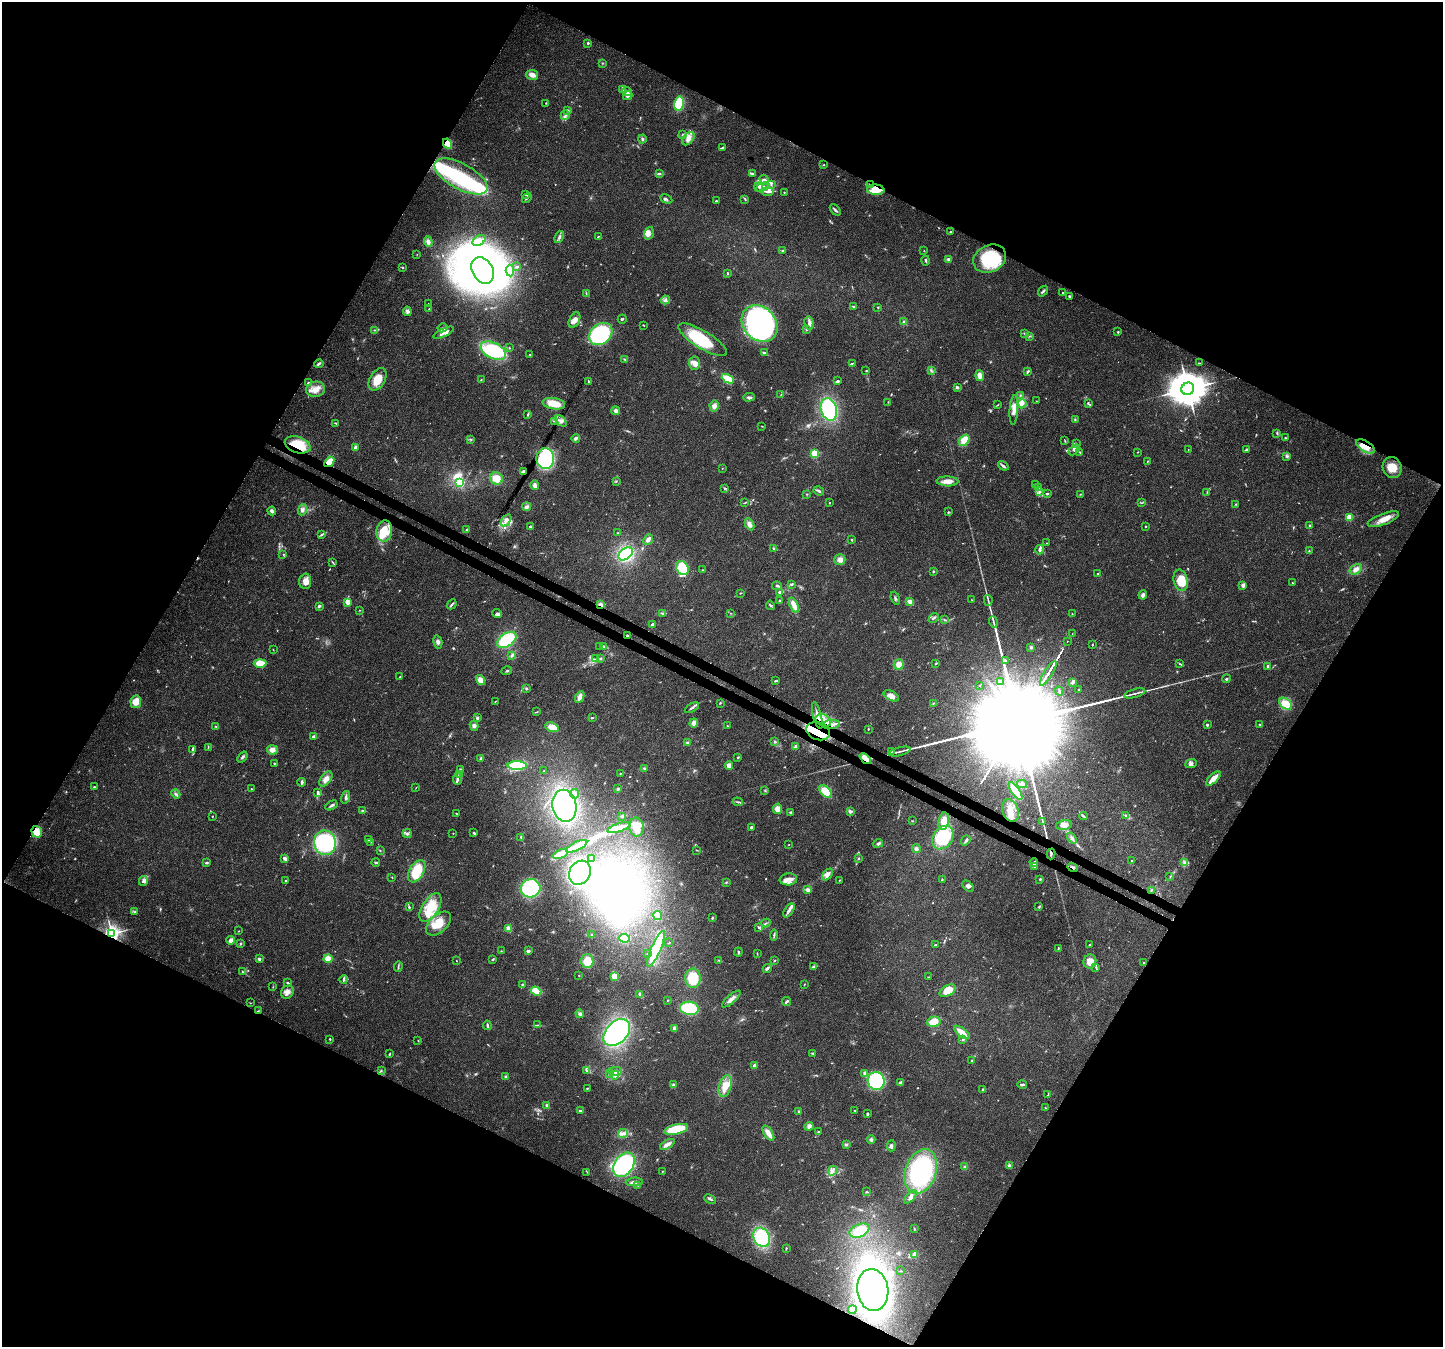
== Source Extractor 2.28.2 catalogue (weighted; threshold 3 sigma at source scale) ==
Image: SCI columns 39-5801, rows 314-5692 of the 5832 x 5940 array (HDU 1 of 3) = the unmasked area's bounding box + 8 px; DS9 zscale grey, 4 x 4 block average (1 PNG px = mean of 4 x 4 image px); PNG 1445 x 1349 px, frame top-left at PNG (2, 2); each listed source drawn as its Kron ellipse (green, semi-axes under 4 px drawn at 4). Shown black and unused: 47% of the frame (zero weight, under 3 of 4 exposures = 5% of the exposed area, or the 3 px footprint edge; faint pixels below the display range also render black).
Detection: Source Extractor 2.28.2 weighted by HDU 2 'WHT'. Background 0.03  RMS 0.0033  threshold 0.015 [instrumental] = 3 sigma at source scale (4.5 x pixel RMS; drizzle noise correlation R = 1.50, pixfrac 1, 0.0396/0.0396 arcsec/px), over >= 5 px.
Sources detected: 722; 8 too faint to see at this stretch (4 x 4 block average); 14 inside a brighter object's white glare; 3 cosmic-ray / hot-pixel residue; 1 long thin detection or spike segment (spike, bleed or trail) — neither listed nor drawn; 22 coinciding with a brighter row at this scale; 81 inside a brighter listed object's ellipse — not listed separately; of the other 593, all 500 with FLUX_AUTO >= 0.793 (the completeness limit of this list) listed and drawn (93 fainter detections not listed), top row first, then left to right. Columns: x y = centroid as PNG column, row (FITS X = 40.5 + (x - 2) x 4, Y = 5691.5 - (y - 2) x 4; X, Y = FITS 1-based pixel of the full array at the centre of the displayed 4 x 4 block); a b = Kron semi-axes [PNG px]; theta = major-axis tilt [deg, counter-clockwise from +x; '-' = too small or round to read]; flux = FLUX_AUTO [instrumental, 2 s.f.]
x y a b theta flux
588 43 2 2 - 2.9
602 63 2 2 - 1.3
532 75 6 5 - 11
623 89 3 2 - 1.5
627 91 5 2 - 4.1
628 96 5 4 - 5.8
546 103 2 2 - 1.2
679 104 7 5 79 82
567 110 3 3 - 2.9
565 115 5 3 - 5.5
682 135 2 2 - 1.6
642 139 4 3 - 3.3
688 139 7 5 50 12
447 144 5 4 - 22
722 148 4 2 - 3.8
824 165 2 2 - 1.8
752 173 3 2 - 2.2
659 174 4 2 - 2.8
461 176 29 12 -29 150
764 180 5 3 - 5.4
771 184 3 2 - 2.1
870 185 2 2 - 4.5
759 187 4 2 - 3.9
762 187 7 2 22 3.5
876 190 9 5 -7 47
767 192 6 2 -4 5.7
784 192 2 2 - 1.3
526 195 3 2 - 1.3
527 198 5 2 - 3.2
666 199 6 2 -28 3.1
745 199 3 2 - 1.9
716 201 3 2 - 1.8
835 210 6 2 -47 3.9
950 232 3 2 - 1.8
649 233 6 4 73 8.5
559 237 6 3 70 5
598 237 3 2 - 1.6
479 240 7 4 33 12
428 242 5 4 - 8.4
782 250 3 2 - 1.3
924 251 2 2 - 0.89
417 254 2 2 - 0.79
948 259 4 3 - 3.3
990 259 17 13 25 140
926 260 5 2 - 3.2
402 267 4 2 - 1.6
517 267 3 2 - 2.1
483 270 14 10 -60 1100
510 270 6 4 -85 7.8
727 273 3 2 - 2.1
1043 291 6 2 54 3.3
1063 293 3 2 - 2.1
586 294 2 2 - 0.84
1070 296 3 2 - 3.1
665 300 4 4 - 5
428 303 2 2 - 0.9
853 306 3 2 - 1.7
878 307 2 2 - 1.5
429 309 3 2 - 1.3
407 311 4 4 - 5.6
622 319 5 2 - 2.3
574 320 8 5 63 12
904 322 3 2 - 2.3
809 323 7 4 -81 7.7
760 324 20 16 -47 570
644 325 3 2 - 1.1
442 328 5 2 - 3.4
807 329 3 3 - 2.9
374 330 2 2 - 1.2
1118 332 2 2 - 2.7
444 333 11 3 25 9.6
1024 333 3 2 - 1.9
601 334 13 10 41 210
1030 336 3 2 - 1.5
703 340 28 8 -31 110
509 348 2 2 - 1.4
493 351 13 8 -26 150
764 352 4 2 - 3.9
530 354 2 2 - 0.93
625 359 4 2 - 1.9
694 363 6 5 - 12
852 363 3 2 - 2.2
1199 363 3 2 - 1.3
319 364 5 2 - 3.3
931 370 3 2 - 2.1
866 371 2 2 - 2.3
1027 372 4 2 - 3.2
980 376 5 3 - 17
378 379 12 7 59 37
481 379 2 2 - 0.9
728 379 6 4 -25 63
588 381 4 2 - 1.7
838 381 3 2 - 3.2
308 383 2 2 - 3.3
957 387 3 3 - 3.9
316 389 9 7 11 19
1188 389 6 6 - 6700
781 394 4 2 - 1.1
1021 395 2 2 - 1
749 397 6 3 2 4.6
1036 401 2 2 - 0.79
888 402 3 2 - 0.98
554 404 11 5 -9 35
1022 404 4 3 - 5.5
1088 404 2 2 - 1.4
997 405 4 2 - 1.5
714 406 5 4 - 8.5
829 409 11 8 -73 180
1014 410 15 4 86 17
616 411 4 4 - 6.3
528 414 4 2 - 2.1
1075 419 3 2 - 1.7
554 421 4 2 - 1.9
561 421 7 4 -45 7.3
336 423 3 2 - 1.8
762 426 2 2 - 1.1
1277 434 3 2 - 1.8
576 438 4 3 - 6.2
1285 438 2 2 - 1.7
471 440 3 2 - 1.8
964 440 6 4 56 27
1065 441 3 2 - 1.3
1076 443 4 2 - 2.2
298 445 13 8 -18 56
355 447 4 3 - 4.6
1366 447 11 5 -34 23
1074 450 6 3 46 4.8
1188 450 2 2 - 0.95
1247 450 4 3 - 4.2
1138 452 3 2 - 0.87
815 453 2 2 - 170
1080 453 3 2 - 1.4
1287 457 3 2 - 2
545 458 10 9 - 160
1147 461 2 2 - 1.5
329 462 6 3 50 28
1003 466 6 3 -35 5.4
1392 467 10 9 - 31
722 468 2 2 - 0.99
523 472 3 2 - 6.5
496 478 6 6 - 26
616 481 2 2 - 0.8
947 481 11 5 -1 16
460 483 2 2 - 140
1035 484 2 2 - 0.88
535 485 5 4 - 6.9
1038 487 3 2 - 1.6
725 488 3 3 - 2.3
819 491 5 2 - 4.5
1039 492 3 2 - 2.1
1207 492 2 2 - 0.9
807 494 2 2 - 1.3
1047 494 3 2 - 2
1080 494 2 2 - 1.1
745 503 3 2 - 1.2
829 503 2 2 - 1.2
1141 503 3 2 - 1.7
1236 504 3 2 - 1.7
527 507 4 2 - 8
302 510 6 3 69 7
272 511 4 4 - 4.5
949 512 3 2 - 1.8
1349 517 2 2 - 110
1383 519 16 5 20 23
506 520 6 4 55 8.5
749 524 6 4 -62 10
1310 525 2 2 - 3.3
1146 526 2 2 - 2.1
531 527 3 2 - 3.6
467 529 3 2 - 2.2
384 531 10 8 80 28
618 533 2 2 - 2.5
321 535 4 2 - 3.3
648 539 6 3 48 6.9
851 540 2 2 - 2
1047 543 2 2 - 1.2
774 548 3 2 - 1.7
1039 550 5 3 - 5.2
1309 551 3 2 - 1.3
283 554 3 2 - 0.91
626 554 8 5 40 130
840 559 5 5 - 9.6
333 562 3 2 - 1.6
682 568 7 6 - 69
1356 569 7 4 34 11
703 570 3 2 - 1.3
933 571 2 2 - 6.5
1098 573 2 2 - 2.5
1181 580 11 7 -77 40
305 581 8 6 87 13
1292 583 3 2 - 1.6
792 584 3 2 - 2
1243 585 2 2 - 13
777 586 5 2 - 3
780 592 2 2 - 6.6
740 593 2 2 - 1.8
1143 595 4 4 - 6
895 598 6 2 -71 3.5
972 600 2 2 - 1.3
988 600 5 2 - 2.8
779 601 3 2 - 2.1
347 602 4 2 - 23
910 602 2 2 - 21
452 604 5 2 - 3.4
601 605 2 2 - 54
770 605 5 2 - 2.5
794 605 8 3 -65 19
319 606 3 2 - 4.2
359 610 2 2 - 1
730 613 2 2 - 0.83
497 614 5 3 - 5
663 614 3 2 - 2.3
1072 614 2 2 - 1.2
934 618 6 2 44 3.3
945 620 3 2 - 1.7
993 622 5 2 - 3.2
652 625 3 3 - 5
1072 634 2 2 - 0.99
628 636 2 2 - 18
507 640 11 6 33 110
1067 641 2 2 - 1.3
438 642 7 3 -77 5.7
1092 645 2 2 - 1.4
600 646 2 2 - 1.7
604 646 4 3 - 4
1031 648 3 3 - 2.9
273 649 2 2 - 1
512 655 4 3 - 3.4
595 658 3 2 - 2.7
601 658 3 2 - 1.4
1005 661 2 2 - 1.2
260 663 6 4 0 26
899 664 5 5 - 16
936 664 3 2 - 1.6
1180 664 2 2 - 1.1
1268 666 2 2 - 4.3
507 671 5 2 - 2.3
1048 673 14 2 58 13000
400 677 2 2 - 1.6
1226 679 4 2 - 2.6
480 680 5 4 - 16
775 681 4 2 - 1.8
1001 682 3 2 - 1.5
1073 683 4 2 - 3.1
980 685 2 2 - 1.1
526 689 2 2 - 9.2
1078 690 3 2 - 1.3
1059 691 4 2 - 2.3
1135 693 11 2 15 6.7
891 696 8 4 -29 15
580 697 6 3 64 11
495 701 4 2 - 0.85
136 702 6 5 - 25
720 703 3 2 - 1.5
933 703 3 2 - 1.6
1286 704 7 5 -38 32
692 708 8 2 30 4.6
537 712 3 2 - 1.4
817 715 13 2 -75 10
477 718 3 3 - 3.2
592 718 2 2 - 2
823 720 8 6 -26 20
694 723 4 4 - 9.6
1260 724 3 2 - 1.2
831 725 9 2 4 8
1207 725 3 2 - 2.6
216 726 3 2 - 1.7
474 726 5 4 - 6.1
727 726 2 2 - 0.91
552 727 7 4 -20 24
868 729 2 2 - 1.4
818 731 12 8 -20 41
313 737 3 3 - 4.1
775 741 3 2 - 2.2
687 743 3 2 - 2.8
208 747 3 2 - 1.1
796 747 4 3 - 4.2
192 750 3 2 - 2.1
272 750 5 4 - 11
891 752 2 2 - 1.8
899 752 11 2 14 6.8
242 757 6 2 52 4.1
738 757 3 2 - 2
481 758 4 2 - 2.5
865 759 6 3 -44 20
1191 763 6 3 24 5
275 764 3 2 - 1.4
729 765 4 4 - 10
517 766 9 4 -1 140
644 768 2 2 - 0.98
460 770 3 3 - 2.9
544 770 2 2 - 0.83
620 773 3 2 - 1.7
459 775 3 3 - 3.3
326 779 9 5 54 11
457 779 6 2 86 4.2
1213 779 9 3 45 26
302 782 4 3 - 4.2
1022 784 5 4 - 7.3
94 787 2 2 - 3.2
416 788 3 2 - 1.1
251 789 2 2 - 0.82
618 789 3 2 - 2
765 791 2 2 - 0.85
826 791 8 4 -45 42
1016 791 10 4 -56 58
318 793 4 3 - 3.3
176 794 5 2 - 3.2
575 794 5 4 - 6.3
345 797 6 2 76 5.3
738 802 5 2 - 3
331 805 6 2 29 4.3
564 806 16 12 -79 380
777 809 5 4 - 13
363 811 3 2 - 1.5
1011 811 12 8 -72 23
790 812 3 2 - 1.9
850 812 3 3 - 5.4
457 814 3 2 - 1.1
1125 815 4 2 - 2.3
212 816 2 2 - 1.3
622 816 3 2 - 2.2
1084 816 4 2 - 2.5
912 821 2 2 - 0.94
944 821 9 5 79 27
1043 822 2 2 - 0.88
1064 825 8 5 12 13
619 827 12 3 18 28
636 827 9 7 -85 47
751 827 2 2 - 4.6
37 832 6 5 - 25
407 833 4 3 - 5.6
453 833 2 2 - 0.88
474 833 3 2 - 2.2
521 837 2 2 - 2
943 838 13 9 53 140
1072 838 6 3 -50 6.7
369 840 3 2 - 1.2
966 840 5 2 - 5.3
371 842 2 2 - 1.1
325 843 12 11 - 190
878 843 5 2 - 3.5
788 845 2 2 - 0.96
577 846 11 3 26 31
916 849 4 3 - 3.8
697 850 2 2 - 0.99
380 851 2 2 - 1.3
560 854 8 3 27 24
1051 854 5 2 - 2.8
591 858 2 2 - 2.7
858 858 3 2 - 1.5
285 859 3 2 - 12
1131 861 3 2 - 1.7
1034 862 4 3 - 6
1184 862 4 2 - 3.7
206 863 3 2 - 2.3
376 863 4 2 - 2.5
1035 866 4 3 - 6.2
1072 867 5 2 - 2.8
417 871 12 7 59 62
580 873 12 10 60 380
827 875 7 4 48 9.7
392 877 2 2 - 1.1
1170 877 2 2 - 1
788 879 8 6 5 15
942 879 3 2 - 1.2
1040 879 2 2 - 2.8
839 880 2 2 - 0.97
143 881 5 4 - 7.4
286 881 2 2 - 4.3
726 882 2 2 - 1.5
968 886 7 4 -44 5.9
531 888 10 9 - 150
808 890 4 3 - 7.1
1151 890 2 2 - 2.2
409 907 4 2 - 2.7
430 907 16 8 58 42
1039 907 3 2 - 2.1
789 910 8 3 57 7.6
135 912 2 2 - 1.5
658 915 4 3 - 23
712 918 3 2 - 2.4
766 923 5 2 - 2.2
438 924 15 9 43 49
509 928 2 2 - 80
759 928 2 2 - 3.1
238 931 3 2 - 0.99
112 933 3 2 - 1100
592 935 4 2 - 1.7
774 935 5 2 - 3.2
624 938 5 4 - 46
231 940 4 3 - 14
669 943 3 2 - 1.4
241 944 3 2 - 3
935 945 3 2 - 1.2
1090 945 3 2 - 2
1058 948 3 2 - 1.3
656 949 19 4 67 110
501 951 2 2 - 0.98
528 951 4 2 - 4.2
738 952 4 2 - 2.1
648 953 3 2 - 1.6
757 954 2 2 - 1
259 959 2 2 - 18
328 959 4 3 - 29
492 959 4 2 - 2.1
719 960 2 2 - 1.4
456 961 2 2 - 0.83
587 961 7 6 - 29
774 961 2 2 - 1.6
1090 961 7 6 - 19
1144 963 3 2 - 1.6
814 966 3 3 - 3.7
398 967 5 2 - 2.3
1096 967 3 2 - 2.1
767 968 5 2 - 5.5
243 972 3 2 - 2.1
579 975 2 2 - 0.95
615 976 3 3 - 34
928 977 2 2 - 1
693 978 9 8 - 52
344 979 4 2 - 4.8
287 982 3 2 - 1.9
523 985 2 2 - 2.7
804 985 2 2 - 1
273 987 2 2 - 1
536 991 5 4 - 32
948 991 9 5 28 25
287 992 7 6 - 11
640 995 4 3 - 3.4
731 999 12 3 41 10
668 1000 2 2 - 1.3
787 1002 5 2 - 3.5
250 1003 3 2 - 0.91
689 1008 9 6 -6 100
258 1011 2 2 - 1.5
580 1014 4 4 - 4.8
934 1022 7 5 14 34
487 1025 4 2 - 3.4
538 1025 3 2 - 1.4
675 1028 4 3 - 6.2
617 1032 16 10 45 330
962 1032 9 3 -39 23
330 1039 3 2 - 2.1
963 1040 2 2 - 5.9
418 1041 2 2 - 1
813 1053 2 2 - 1.6
389 1054 3 2 - 2.4
972 1061 2 2 - 1.2
754 1066 3 2 - 5.3
586 1070 4 2 - 2.7
381 1071 2 2 - 1.4
615 1071 7 3 1 7.9
609 1073 4 3 - 3.9
865 1073 4 4 - 4.7
615 1075 4 3 - 7.1
505 1076 2 2 - 1.2
876 1081 9 8 - 130
901 1083 3 3 - 10
1022 1084 5 2 - 5.4
673 1085 3 3 - 3.7
725 1086 11 6 74 25
587 1088 3 2 - 1.4
983 1090 4 2 - 4.1
1048 1094 4 2 - 1.4
547 1106 3 3 - 5.6
1045 1108 2 2 - 1.3
854 1110 2 2 - 0.83
580 1111 3 2 - 3.7
799 1111 3 2 - 1.8
867 1114 3 2 - 3.1
809 1126 4 4 - 6
676 1129 12 5 13 77
818 1132 3 2 - 2.1
623 1133 5 3 - 7.9
768 1133 8 3 -57 18
871 1140 4 3 - 4
667 1144 8 3 30 11
846 1144 2 2 - 3.7
891 1146 5 3 - 5
624 1165 13 9 55 200
1010 1166 2 2 - 27
965 1167 3 3 - 3.4
662 1171 2 2 - 1.2
833 1171 5 3 - 5.9
921 1171 23 15 71 280
587 1172 2 2 - 0.88
634 1182 8 3 4 8.2
638 1185 2 2 - 1.7
866 1192 2 2 - 1.4
910 1197 8 4 50 7.8
710 1199 6 2 -22 4.4
914 1228 3 2 - 1.7
859 1231 10 6 24 47
762 1237 10 8 -61 110
786 1248 2 2 - 1.6
915 1254 2 2 - 61
901 1271 2 2 - 0.8
873 1290 21 15 -82 760
852 1310 4 3 - 11
Overlapping masked pixels (flux is a lower limit): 18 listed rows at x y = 447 144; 870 185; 876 190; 990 259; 298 445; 1366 447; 329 462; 601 605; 628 636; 817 715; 823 720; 831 725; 818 731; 865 759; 37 832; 1072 867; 112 933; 258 1011
Diffuse or blended objects may show on this block-average render without a row.